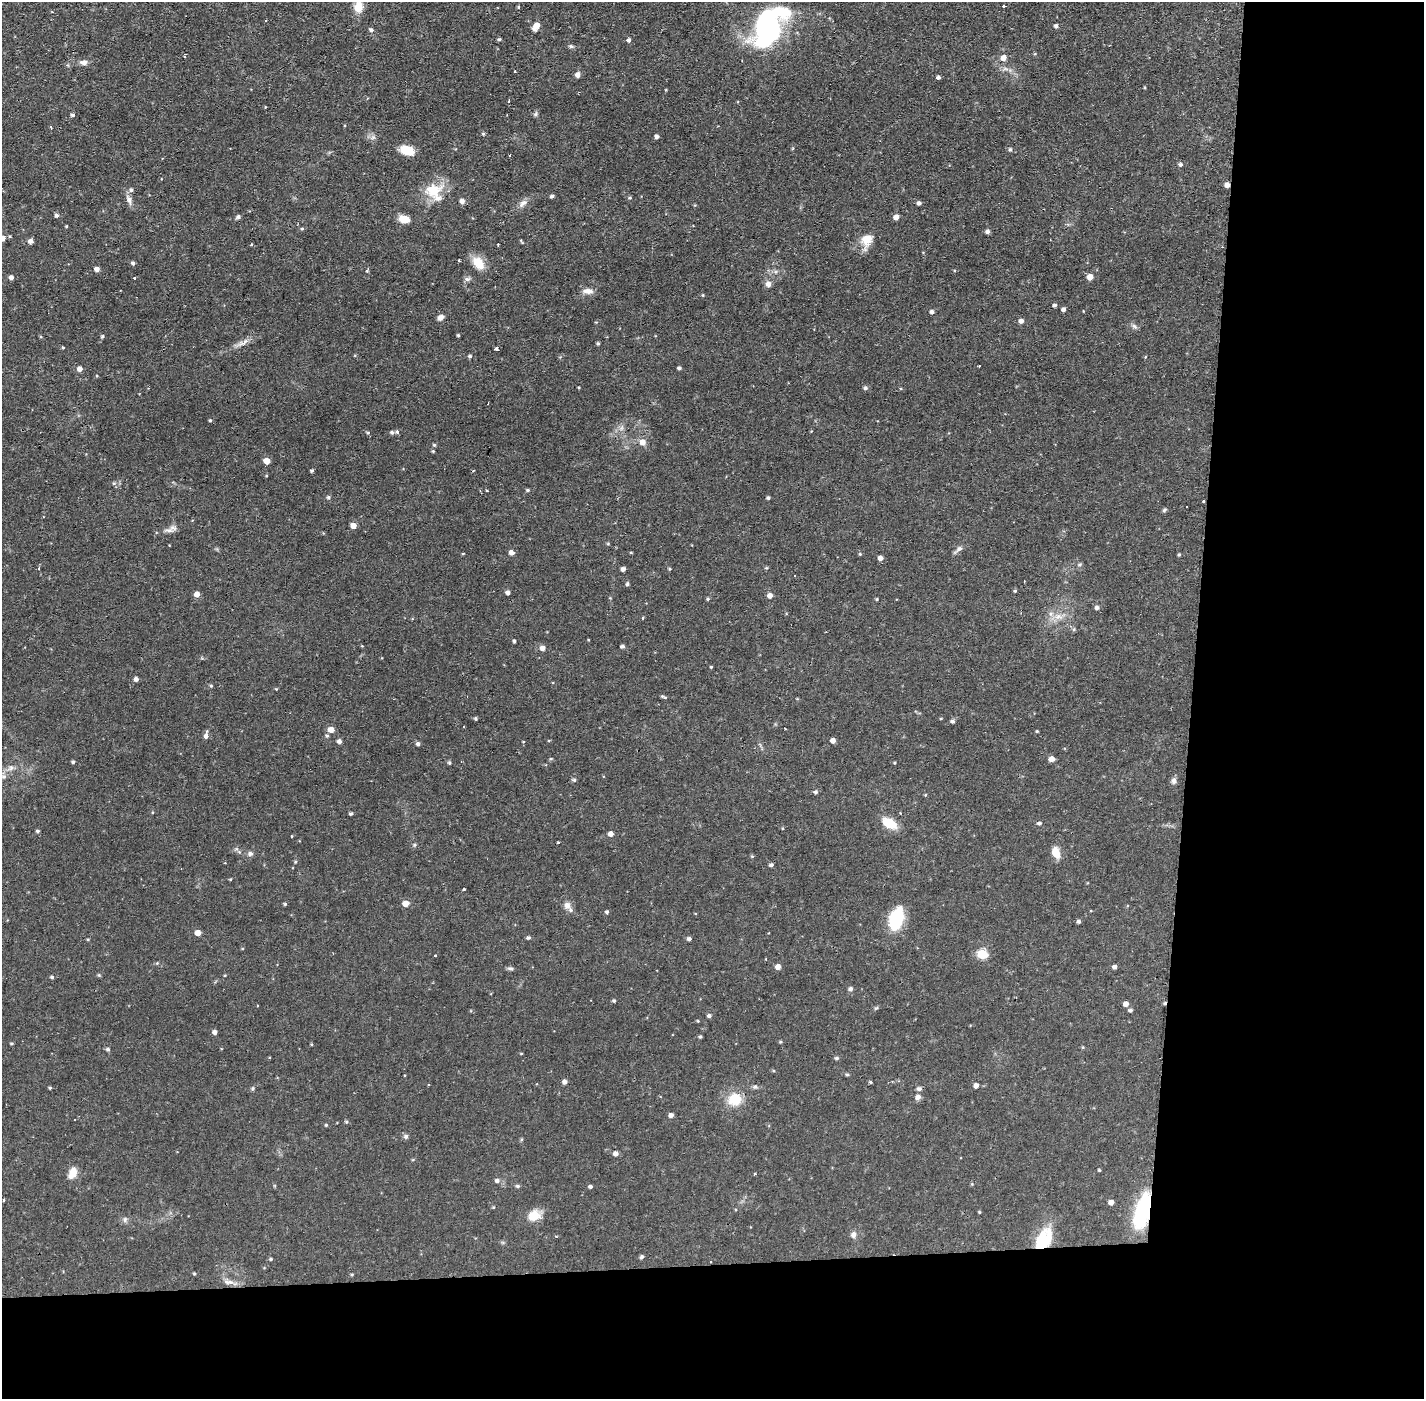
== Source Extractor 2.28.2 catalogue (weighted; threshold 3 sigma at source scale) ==
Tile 9 of 3 x 3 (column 3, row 3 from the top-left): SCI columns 2846-4267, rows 54-1450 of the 4267 x 4299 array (HDU 1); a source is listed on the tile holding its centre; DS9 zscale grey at full resolution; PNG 1426 x 1401 px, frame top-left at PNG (2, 2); no overlay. Shown black and unused: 24% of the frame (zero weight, under 2 of 3 exposures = <1% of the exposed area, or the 3 px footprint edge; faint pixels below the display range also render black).
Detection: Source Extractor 2.28.2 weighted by HDU 2 'WHT'; one run over the whole footprint, this tile lists its part. Background 0.0567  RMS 0.0058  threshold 0.0261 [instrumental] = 3 sigma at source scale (4.5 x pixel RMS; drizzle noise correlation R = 1.50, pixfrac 1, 0.05/0.05 arcsec/px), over >= 5 px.
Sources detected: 248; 2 inside a brighter object's white glare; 7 cosmic-ray / hot-pixel residue — not listed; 2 inside a brighter listed object's ellipse — not listed separately; the other 237 listed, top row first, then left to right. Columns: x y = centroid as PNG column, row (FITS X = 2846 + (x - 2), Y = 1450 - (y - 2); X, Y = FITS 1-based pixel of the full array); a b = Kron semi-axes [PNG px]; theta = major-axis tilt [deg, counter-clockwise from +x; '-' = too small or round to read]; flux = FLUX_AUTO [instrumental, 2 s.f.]
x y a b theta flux
1004 6 4 2 - 1.7
358 7 12 9 84 8.8
518 7 4 4 - 0.67
783 12 41 19 5 28
767 25 33 17 -54 70
536 26 9 6 55 5.1
1056 26 5 4 - 1.5
371 30 5 5 - 1.3
499 39 5 4 - 0.88
629 40 5 4 - 1.3
571 46 8 4 -13 1.2
1035 54 4 4 - 0.62
1004 58 6 5 - 3.6
84 62 10 6 -3 2.7
515 71 3 2 - 0.71
578 75 6 5 - 2.6
938 77 5 4 - 1.4
536 114 7 5 70 1.1
73 115 4 4 - 1.2
51 127 4 3 - 0.56
483 134 5 4 - 0.83
657 136 4 4 - 1.9
373 137 7 6 - 1.7
1010 149 5 5 - 1.1
407 151 15 9 -19 10
1180 164 5 5 - 1.3
1227 185 4 4 - 3.3
131 190 6 6 - 1.4
433 190 25 19 17 16
552 196 4 4 - 1.3
630 198 5 4 - 0.75
129 199 15 6 -71 3
462 201 5 5 - 2.7
523 203 15 7 40 3.4
919 203 4 4 - 1.6
695 205 4 4 - 0.54
57 215 5 4 - 1.5
238 217 6 5 - 1.3
896 217 5 5 - 3.5
404 219 9 6 -12 10
66 226 3 3 - 0.46
302 229 5 4 - 0.7
987 232 5 4 - 1.8
3 238 6 5 - 2.9
867 240 19 13 71 8.5
30 241 5 5 - 2.2
251 245 4 3 - 0.61
133 263 5 4 - 1.2
478 263 16 11 -53 10
97 269 5 4 - 2.6
367 271 5 4 - 0.72
11 277 5 4 - 1.9
1090 277 5 5 - 5.1
134 278 3 3 - 1.2
467 279 8 6 13 1.7
768 284 6 6 - 3.4
587 291 15 7 -4 3.5
703 295 5 3 - 0.48
1055 305 4 4 - 1.3
1063 309 4 4 - 1.9
932 312 4 4 - 1.9
441 317 8 6 36 2.4
1021 321 5 4 - 2.4
1134 326 9 5 -41 1.5
458 335 3 3 - 0.78
102 337 5 4 - 0.91
598 343 4 3 - 0.9
240 344 15 5 24 3.3
63 348 4 4 - 0.53
496 349 4 3 - 4.7
470 356 4 4 - 1.1
1145 357 4 3 - 0.45
979 366 3 2 - 1
679 368 4 3 - 1.2
80 369 5 5 - 3
865 388 5 5 - 1.3
210 420 4 4 - 0.67
621 428 9 6 73 2
392 432 5 5 - 1.3
397 432 5 4 - 1.1
368 433 5 3 - 0.62
642 442 7 6 - 4.2
434 445 5 4 - 0.76
433 451 4 4 - 0.67
267 461 5 4 - 6.2
312 470 4 3 - 0.95
528 490 5 4 - 0.84
328 497 5 5 - 1.1
768 498 4 4 - 0.97
1204 501 3 3 - 2.6
1164 510 7 4 37 0.88
353 526 5 4 - 5.2
168 530 16 6 0 3
608 544 5 3 - 0.55
958 549 15 5 40 2.2
511 552 5 4 - 3.1
631 552 4 3 - 0.52
463 554 4 3 - 0.47
860 554 4 4 - 0.61
1179 555 4 3 - 0.68
880 558 4 4 - 2.8
1080 564 7 4 44 0.86
766 568 5 3 - 0.56
623 569 4 4 - 2
669 569 4 3 - 0.59
627 584 5 4 - 1.1
1015 591 5 4 - 0.7
508 592 4 4 - 1.8
197 594 6 5 - 3.2
770 595 5 5 - 3.3
708 599 4 4 - 0.77
877 599 3 3 - 0.64
1097 607 6 5 - 1.5
1058 617 14 9 -14 5.6
643 618 4 3 - 0.52
1074 629 6 4 72 0.75
514 641 3 3 - 0.94
362 646 4 3 - 0.45
622 646 4 4 - 1.3
543 648 5 4 - 3.4
711 667 3 3 - 0.56
136 679 4 4 - 2.1
211 686 5 4 - 0.71
663 697 7 3 -23 0.94
941 718 4 3 - 0.46
475 719 4 4 - 0.83
952 721 5 4 - 1.4
785 728 3 2 - 0.53
331 729 5 5 - 5.5
1037 731 4 3 - 0.54
206 736 6 6 - 2.4
327 736 5 4 - 0.81
833 740 5 4 - 2.9
339 741 5 4 - 2.1
523 742 4 2 - 0.41
418 744 5 4 - 1.4
551 759 5 3 - 0.57
1052 759 5 4 - 4.9
73 762 4 4 - 1
449 763 5 5 - 0.93
894 763 3 3 - 0.51
10 768 10 7 22 2.9
4 776 7 7 - 1.7
574 780 5 4 - 0.94
1174 781 8 7 - 1.9
815 792 5 5 - 1.2
925 795 4 3 - 0.54
351 814 4 3 - 1.1
1039 823 6 4 5 1.1
890 824 15 9 -33 14
782 828 5 3 - 0.5
37 831 4 4 - 0.99
611 834 5 4 - 3.1
292 836 3 2 - 0.4
414 845 6 4 71 0.75
1056 852 11 7 -70 7.6
250 854 7 7 - 1.7
752 856 4 4 - 0.61
295 861 5 4 - 0.73
771 865 5 4 - 1.3
230 879 4 3 - 0.51
464 889 3 3 - 0.54
406 903 5 5 - 6.9
285 904 4 4 - 0.85
567 905 10 8 -52 3.3
607 912 4 4 - 1
897 920 26 13 67 24
1079 921 4 4 - 1.3
198 933 5 5 - 4.8
528 938 5 5 - 1.1
88 939 5 3 - 0.53
689 939 5 4 - 1.5
982 954 6 5 - 32
435 955 4 3 - 0.6
778 967 5 4 - 4.1
1114 967 5 4 - 1.8
511 969 8 5 -25 1.2
99 975 5 5 - 0.68
225 975 4 3 - 0.48
52 977 5 4 - 0.91
850 989 5 5 - 1.5
614 1001 4 4 - 0.95
1126 1004 5 5 - 3
258 1006 3 3 - 0.63
876 1008 7 4 43 0.76
1130 1010 4 4 - 1.2
709 1016 5 5 - 1.3
698 1021 4 3 - 0.52
215 1032 5 4 - 2.1
700 1037 4 4 - 0.84
780 1042 4 4 - 0.63
11 1043 4 3 - 0.64
311 1044 3 3 - 0.53
1083 1047 4 4 - 0.59
108 1049 5 5 - 1.2
521 1053 4 3 - 0.44
837 1058 5 4 - 1
847 1074 4 4 - 0.94
565 1082 5 5 - 2.2
870 1082 4 3 - 0.75
976 1085 5 5 - 2.5
50 1088 4 3 - 0.71
253 1088 6 4 -86 0.84
919 1089 6 5 - 1.7
918 1097 6 6 - 2.6
734 1099 15 13 10 14
671 1115 5 4 - 2.1
75 1119 2 2 - 0.45
346 1122 5 4 - 0.74
326 1125 4 4 - 0.63
406 1136 7 6 - 1.3
521 1139 5 3 - 0.63
615 1153 5 5 - 2.5
413 1160 5 3 - 0.56
1099 1170 3 3 - 0.66
73 1173 12 8 62 7.2
754 1174 3 2 - 0.9
497 1181 6 5 - 1.9
972 1184 5 4 - 0.52
517 1186 6 4 0 1
590 1187 4 4 - 1.2
4 1200 3 3 - 1.4
1111 1202 5 4 - 3.3
493 1207 4 4 - 0.57
1142 1211 40 15 75 42
979 1212 4 3 - 0.53
534 1215 15 12 27 8.3
125 1219 8 6 74 1.5
853 1235 8 7 - 2.6
556 1236 4 3 - 0.52
1043 1239 26 14 62 25
642 1257 5 4 - 1.3
271 1259 5 4 - 0.87
710 1262 3 3 - 1.1
194 1273 3 3 - 0.61
352 1274 5 4 - 0.7
230 1282 22 6 -10 3.8
Overlapping masked pixels (flux is a lower limit): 5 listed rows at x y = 1227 185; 1204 501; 1142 1211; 1043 1239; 710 1262
Isophote crosses this tile's border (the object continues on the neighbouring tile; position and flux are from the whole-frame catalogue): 1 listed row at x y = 3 238